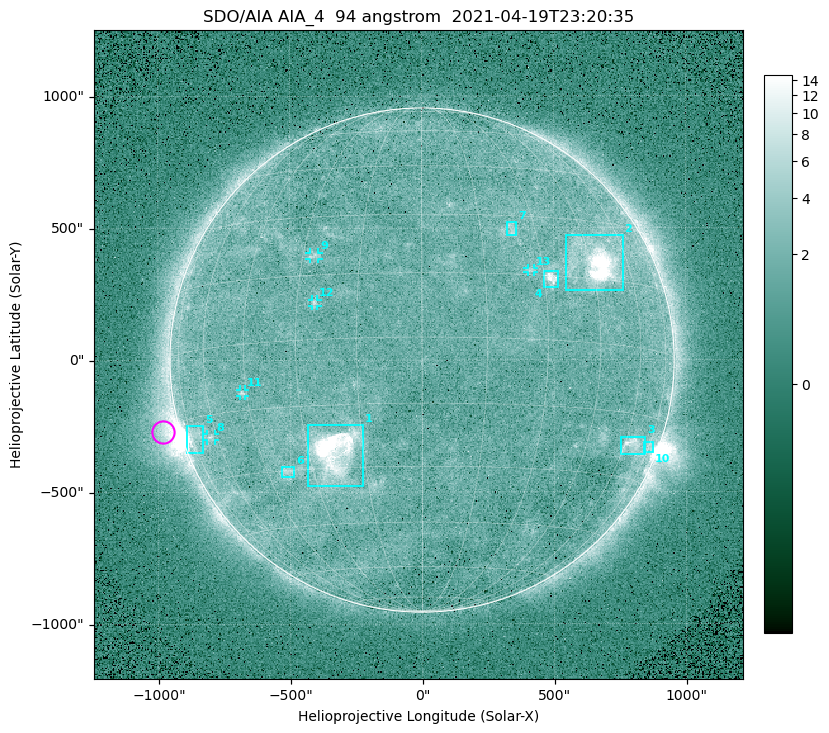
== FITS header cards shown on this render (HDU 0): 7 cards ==
TELESCOP= 'SDO/AIA '
INSTRUME= 'AIA_4   '
WAVELNTH=                   94
WAVEUNIT= 'angstrom'
DATE-OBS= '2021-04-19T23:20:35.12'
CTYPE1  = 'HPLN-TAN'
CTYPE2  = 'HPLT-TAN'

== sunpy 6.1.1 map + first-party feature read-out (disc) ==
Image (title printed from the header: SDO/AIA AIA_4  94 angstrom  2021-04-19T23:20:35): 512 x 512 px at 4.8 arcsec/px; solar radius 955 arcsec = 199 px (full disc in frame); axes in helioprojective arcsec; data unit not stated in the header (colour bar unlabelled)
Orientation: roll -0.138 deg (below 1 deg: not rotated)
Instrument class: DISC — disc imager (sunpy class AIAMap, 94 A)
Bright regions (active regions / flare kernels): reference = the median radial profile (limb darkening/brightening removed); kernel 5 px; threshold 5 sigma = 2.45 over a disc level ~1.74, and >= 1.15x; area >= 9 px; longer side >= 5 px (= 24 arcsec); searched inside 0.97 R_sun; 13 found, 13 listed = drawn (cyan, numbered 1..; 5 of them under ~33 arcsec drawn as corner ticks so the feature stays visible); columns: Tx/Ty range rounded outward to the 10 arcsec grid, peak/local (2 s.f.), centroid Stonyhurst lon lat
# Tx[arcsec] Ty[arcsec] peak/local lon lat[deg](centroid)
1 -430..-220 -480..-240 39 -23 -26
2 540..760 260..470 26 +47 +19
3 750..850 -360..-290 4.7 +64 -22
4 460..520 270..340 7 +32 +14
5 -900..-830 -350..-250 5.6 -73 -19
6 -540..-480 -440..-400 3.2 -38 -30
7 320..360 470..520 3.1 +23 +26
8 -820..-780 -300..-280 3.1 -63 -20
9 -430..-390 380..410 3 -27 +20
10 840..880 -350..-310 3 +75 -22
11 -690..-670 -140..-110 3.3 -46 -11
12 -420..-390 200..230 2.9 -25 +8
13 400..430 330..350 2.7 +26 +16
Off-limb structures (1.02-1.3 R_sun): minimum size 50 px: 5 found; the strongest spans PA ~90..115 deg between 1.02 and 1.21 R_sun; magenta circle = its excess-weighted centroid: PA ~105 deg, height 1.07 R_sun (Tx ~-980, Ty ~-270 arcsec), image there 5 x the reference